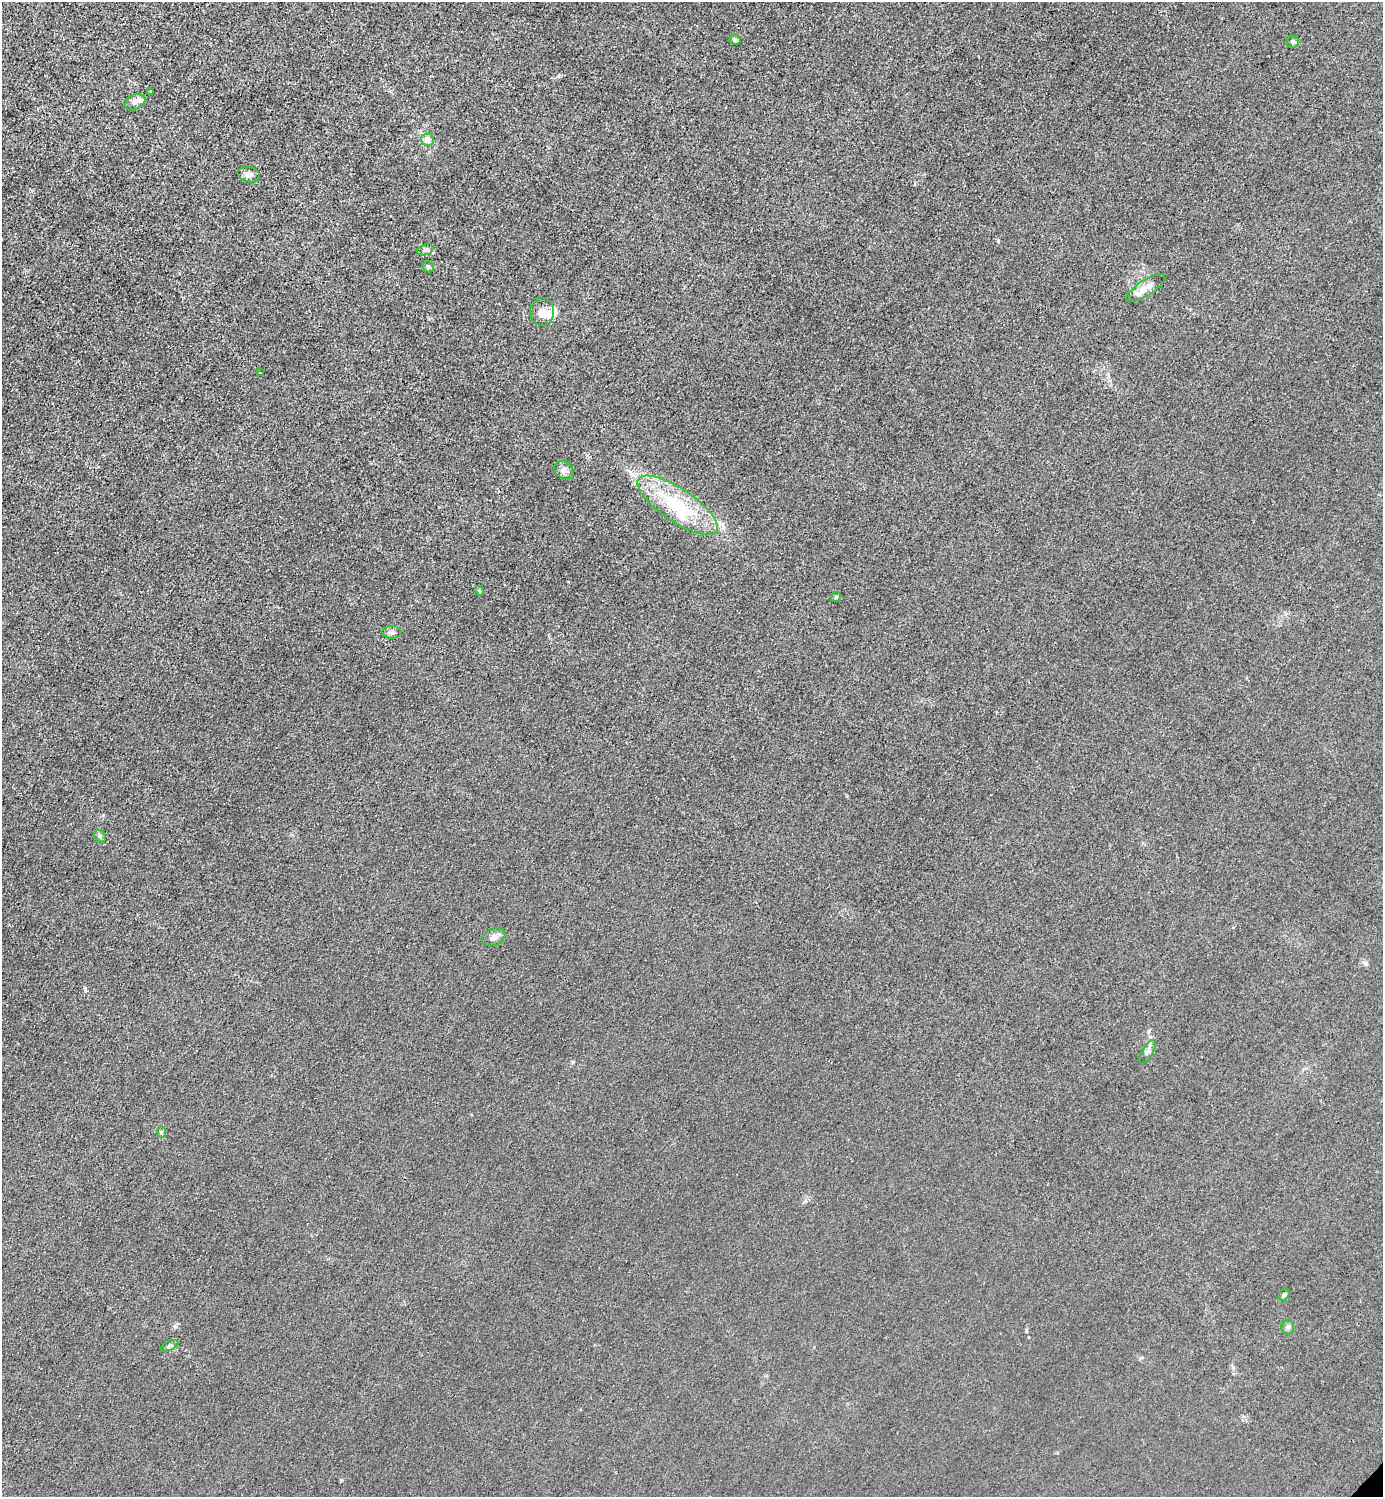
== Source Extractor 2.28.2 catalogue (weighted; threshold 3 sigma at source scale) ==
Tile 11 of 4 x 4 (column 3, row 3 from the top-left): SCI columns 3065-4445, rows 1498-2992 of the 5985 x 5985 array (HDU 1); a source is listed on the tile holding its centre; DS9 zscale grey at full resolution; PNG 1385 x 1499 px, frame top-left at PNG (2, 2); each listed source drawn as its Kron ellipse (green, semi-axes under 4 px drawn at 4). Shown black and unused: <1% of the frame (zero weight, under 3 of 4 exposures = <1% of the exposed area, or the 3 px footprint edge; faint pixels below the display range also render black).
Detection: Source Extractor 2.28.2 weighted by HDU 2 'WHT'; one run over the whole footprint, this tile lists its part. Background 0.0213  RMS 0.0062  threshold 0.0279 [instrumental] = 3 sigma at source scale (4.5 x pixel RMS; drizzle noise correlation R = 1.50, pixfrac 1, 0.05/0.05 arcsec/px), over >= 5 px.
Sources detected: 27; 2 inside a brighter object's white glare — neither listed nor drawn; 2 inside a brighter listed object's ellipse — not listed separately; the other 23 listed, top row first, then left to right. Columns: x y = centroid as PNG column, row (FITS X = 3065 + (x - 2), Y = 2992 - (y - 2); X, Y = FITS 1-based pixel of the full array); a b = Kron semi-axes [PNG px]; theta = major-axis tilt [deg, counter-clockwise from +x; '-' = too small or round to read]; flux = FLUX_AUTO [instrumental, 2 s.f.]
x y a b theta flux
735 40 6 4 -31 1.3
1293 42 6 6 - 1.3
151 91 3 2 - 0.53
135 102 11 7 25 3.2
427 140 6 6 - 5.6
249 174 11 7 -15 3.1
425 250 8 5 19 1.6
428 267 6 5 - 1.4
1146 288 23 7 33 5.9
542 312 13 12 - 5.5
260 373 3 2 - 0.68
564 470 10 8 -35 2.7
677 505 47 16 -34 41
479 591 5 4 - 0.91
836 597 5 4 - 0.82
392 632 9 6 -3 2.2
100 836 7 5 -46 1.1
494 937 12 8 24 3.2
1148 1052 13 5 59 2.1
161 1132 6 4 89 0.87
1284 1295 6 5 - 1.3
1288 1327 7 6 - 1.6
170 1346 9 4 22 1.6
Unlisted compact peaks at least as high as the median listed source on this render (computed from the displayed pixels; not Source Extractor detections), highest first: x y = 998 241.